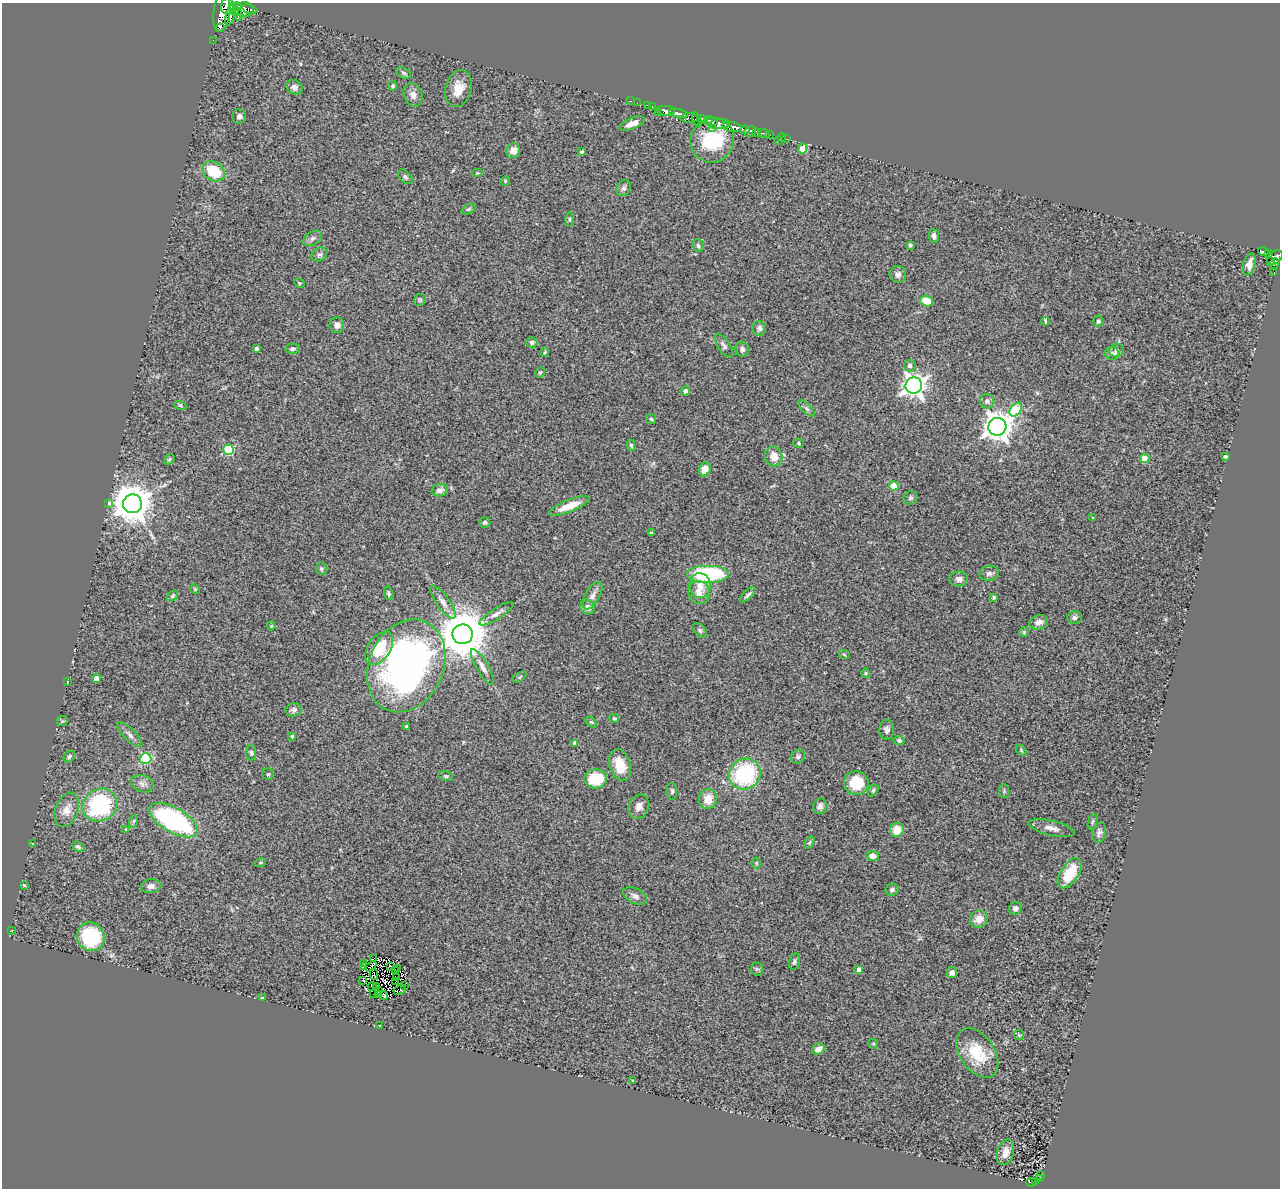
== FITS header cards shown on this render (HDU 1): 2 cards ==
NAXIS1  =                 1278
NAXIS2  =                 1186

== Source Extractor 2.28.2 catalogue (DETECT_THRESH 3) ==
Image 1278 x 1186 px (HDU 1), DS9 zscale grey, 1 PNG px = 1 image px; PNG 1282 x 1190 px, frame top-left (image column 1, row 1186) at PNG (2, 3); each listed source drawn as its Kron ellipse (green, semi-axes under 4 px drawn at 4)
Background 0.692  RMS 0.11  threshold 0.324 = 3 sigma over >= 5 px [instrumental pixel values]
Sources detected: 224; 3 with non-positive FLUX_AUTO (blend fragments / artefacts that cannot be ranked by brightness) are neither listed nor drawn; the other 221 listed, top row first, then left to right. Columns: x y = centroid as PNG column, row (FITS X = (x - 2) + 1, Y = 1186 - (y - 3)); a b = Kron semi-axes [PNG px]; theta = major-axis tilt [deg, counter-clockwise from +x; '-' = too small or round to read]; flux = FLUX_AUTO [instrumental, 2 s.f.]
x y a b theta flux
227 6 8 6 77 930
237 7 4 3 - 410
250 9 8 3 -17 300
234 10 7 4 -67 880
244 10 9 7 0 1300
222 12 19 8 83 2800
231 14 11 4 75 950
238 14 6 4 -77 560
220 28 3 2 - 260
213 40 2 2 - 6.3
404 73 8 5 -27 16
393 86 5 3 - 13
294 87 8 7 - 30
459 89 19 12 75 120
413 95 12 9 -70 45
631 101 3 2 - 30
637 103 2 2 - 8.8
648 105 3 2 - 21
652 107 3 2 - 21
666 111 9 5 -3 1500
658 112 2 2 - 56
678 113 10 3 -14 850
239 116 7 7 - 26
690 118 9 4 2 280
703 119 5 4 - 500
697 120 8 3 -66 270
711 121 7 3 -17 390
632 124 13 5 22 63
720 124 10 5 4 700
732 127 10 5 -13 1600
713 128 2 2 - 77
745 130 4 4 - 270
750 132 6 5 - 340
757 132 4 3 - 350
764 134 6 3 -23 160
769 134 3 3 - 23
782 138 4 3 - 61
786 139 2 2 - 11
712 140 23 21 60 520
778 141 3 2 - 35
802 149 5 4 - 180
513 151 7 6 - 53
581 152 3 3 - 14
214 171 12 9 -34 250
478 173 5 4 - 7.5
405 177 9 5 -44 17
505 181 5 4 - 6.8
624 188 8 6 58 21
468 209 7 4 27 13
569 219 7 3 -89 11
934 236 7 5 -84 26
313 238 10 6 30 26
910 245 4 3 - 14
698 246 6 5 - 16
1263 251 5 3 - 210
1269 253 4 3 - 140
319 254 8 6 31 20
1275 257 9 6 41 860
1270 262 3 2 - 53
1249 264 11 6 77 50
1274 264 5 4 - 200
1274 273 2 2 - 4.7
898 274 8 8 - 28
299 283 5 3 - 6.6
420 300 6 5 - 13
927 301 6 5 - 140
1045 321 4 3 - 43
1098 321 5 4 - 14
337 325 8 7 - 33
759 328 7 6 - 21
532 342 6 5 - 20
724 346 13 6 -56 26
256 349 4 4 - 17
292 349 7 5 1 16
742 349 7 6 - 25
1117 350 7 6 - 22
545 352 5 4 - 8.7
1112 353 7 6 - 30
910 365 6 5 - 32
540 372 5 3 - 9.9
914 386 8 8 - 5500
685 391 4 4 - 33
987 401 7 7 - 27
180 405 6 4 -19 9.9
807 409 10 4 -45 19
1016 409 7 5 52 350
651 419 5 5 - 11
997 427 9 9 - 9100
799 443 5 4 - 10
631 445 6 4 -75 11
228 450 5 5 - 450
774 456 10 8 -79 87
1225 456 3 3 - 430
169 459 6 4 42 12
1145 459 5 4 - 210
705 469 7 5 68 75
894 486 4 4 - 150
440 490 8 6 13 32
910 498 7 6 - 16
109 503 4 3 - 52
132 504 9 9 - 20000
569 506 22 6 21 120
1092 517 3 2 - 8.6
485 523 5 5 - 15
651 533 4 3 - 7.8
321 569 6 6 - 14
989 573 10 7 10 30
708 574 21 9 0 740
959 579 9 7 1 30
700 586 12 10 -83 83
195 589 5 4 - 6.9
699 592 12 11 - 64
389 593 7 4 -74 15
593 595 15 7 61 40
748 595 10 4 45 18
173 596 6 4 40 11
994 597 4 3 - 17
443 602 19 6 -55 49
587 607 7 7 - 38
496 614 20 5 32 40
1075 617 7 6 - 21
1039 622 9 7 14 40
271 626 4 4 - 8.3
700 630 9 5 -46 18
1024 632 4 4 - 9.1
463 634 10 10 - 37000
379 648 18 11 57 240
844 654 6 3 -21 7.4
406 666 48 37 65 2900
482 667 20 6 -60 49
866 673 4 4 - 8.7
519 677 8 4 34 9.6
97 678 4 4 - 56
67 682 3 3 - 20
294 710 8 6 9 23
614 718 5 4 - 9.6
62 721 5 5 - 11
591 722 6 4 -43 10
406 726 3 2 - 6.8
887 730 10 7 89 27
130 735 16 6 -44 33
292 736 4 4 - 9.3
899 741 5 4 - 15
575 743 4 4 - 28
1021 750 6 4 -47 9.1
251 753 8 5 -88 14
69 756 6 5 - 14
798 757 7 6 - 19
145 759 6 5 - 500
620 765 16 10 -74 160
268 774 6 5 - 11
745 774 16 15 - 680
446 776 7 5 -10 13
596 779 11 9 4 260
856 783 12 11 - 220
142 784 12 8 -18 37
873 790 7 4 53 13
672 791 8 5 -84 15
1004 791 7 5 89 11
708 799 10 9 - 110
100 805 18 15 31 730
820 806 8 6 73 33
639 807 12 9 70 48
67 810 18 11 70 80
174 820 27 12 -30 1100
134 821 6 4 71 11
1092 822 8 3 71 12
1052 828 23 7 -13 54
126 829 4 4 - 6.7
897 830 7 7 - 99
1099 832 10 7 77 25
809 843 7 4 58 9.9
33 844 3 2 - 17
78 847 6 4 -27 15
873 856 6 5 - 51
260 863 5 3 - 7
756 863 5 5 - 9.4
1070 873 17 9 57 230
24 885 3 3 - 110
151 886 10 7 7 36
892 890 6 6 - 21
635 896 13 7 -28 32
1015 908 6 6 - 30
979 919 9 8 - 76
12 930 3 2 - 14
91 937 15 13 -55 530
374 959 3 2 - 1.9
794 961 8 5 77 16
364 964 2 2 - 6.9
371 966 6 4 34 17
363 967 4 2 - 6.5
390 967 4 2 - 6.6
398 968 3 2 - 2.3
757 969 6 6 - 13
859 969 4 4 - 37
395 970 3 2 - 5.7
952 973 5 5 - 29
374 974 5 2 - 7.6
397 977 3 2 - 5.4
363 980 3 2 - 8.7
395 981 3 2 - 3
404 985 2 2 - 6.2
376 986 4 3 - 5.5
372 987 5 2 - 6.7
400 990 6 3 29 23
379 991 4 2 - 5.5
374 993 3 2 - 4.1
378 995 3 2 - 6.3
384 996 4 2 - 3.4
262 998 3 3 - 38
379 1025 3 3 - 15
1019 1035 5 5 - 9.6
873 1044 5 4 - 9.7
818 1049 6 5 - 54
977 1053 27 17 -56 250
633 1081 3 2 - 6.2
1005 1152 13 8 72 61
1040 1175 3 2 - 15
1040 1179 3 3 - 12
1036 1181 3 2 - 12
1031 1182 5 3 - 37
At the frame edge (FLAGS 8, measured only in part): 2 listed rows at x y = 227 6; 1275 257
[3 non-positive-flux detections neither listed nor drawn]